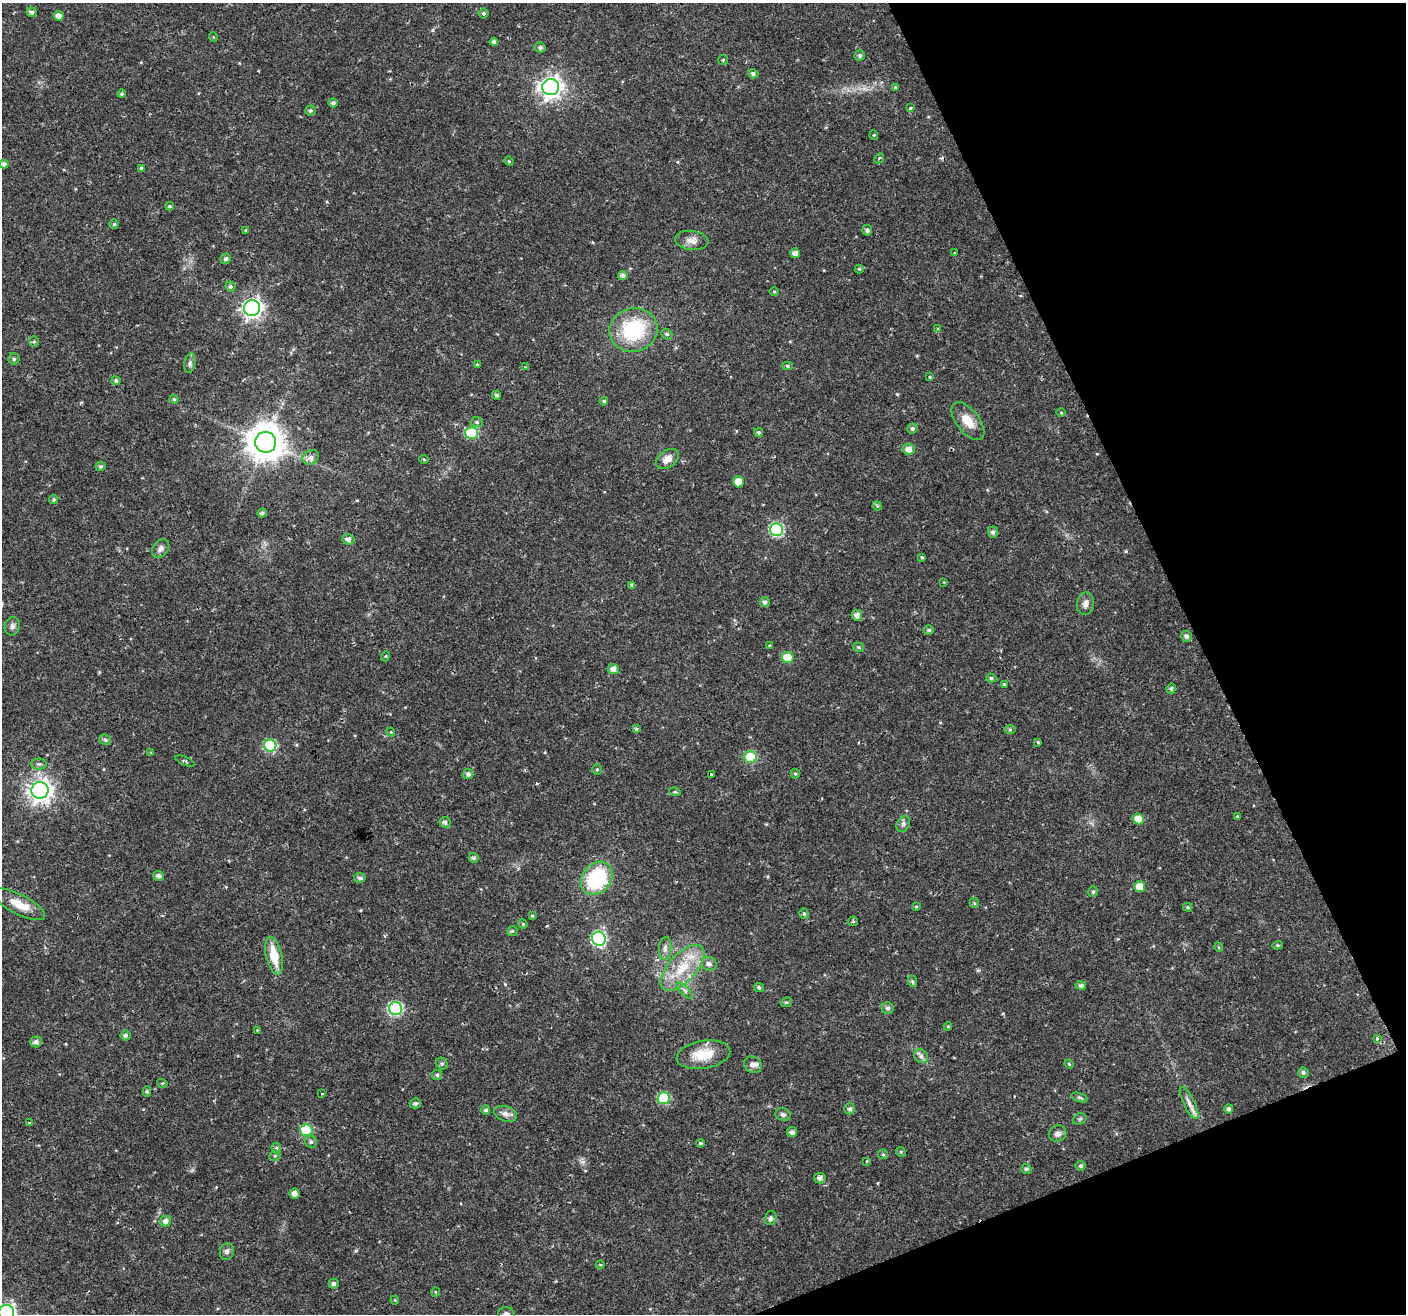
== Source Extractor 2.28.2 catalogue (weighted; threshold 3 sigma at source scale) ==
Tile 12 of 4 x 4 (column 4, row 3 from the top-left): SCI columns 4215-5618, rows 1398-2709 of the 5621 x 5477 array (HDU 1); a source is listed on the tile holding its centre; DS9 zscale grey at full resolution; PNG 1408 x 1316 px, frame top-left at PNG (2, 3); each listed source drawn as its Kron ellipse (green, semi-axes under 4 px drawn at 4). Shown black and unused: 20% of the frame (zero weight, under 2 of 3 exposures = <1% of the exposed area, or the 3 px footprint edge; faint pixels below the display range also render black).
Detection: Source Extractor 2.28.2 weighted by HDU 2 'WHT'; one run over the whole footprint, this tile lists its part. Background 0.0197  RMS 0.0029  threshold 0.013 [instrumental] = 3 sigma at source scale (4.5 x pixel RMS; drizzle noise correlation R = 1.50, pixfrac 1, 0.0396/0.0396 arcsec/px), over >= 5 px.
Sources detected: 183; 1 inside a brighter listed object's ellipse — not listed separately; the other 182 listed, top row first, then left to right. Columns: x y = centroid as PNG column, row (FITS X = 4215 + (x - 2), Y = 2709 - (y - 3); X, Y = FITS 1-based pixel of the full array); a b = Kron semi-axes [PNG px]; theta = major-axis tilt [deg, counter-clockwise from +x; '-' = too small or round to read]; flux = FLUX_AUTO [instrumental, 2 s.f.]
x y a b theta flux
32 12 5 4 - 0.87
484 13 5 5 - 0.56
59 16 5 4 - 1.6
213 37 5 3 - 0.23
494 42 4 4 - 0.84
540 47 5 5 - 0.69
860 55 5 5 - 0.74
723 60 5 5 - 0.37
753 74 5 4 - 0.8
551 87 8 8 - 170
895 87 4 4 - 0.3
122 94 4 4 - 0.42
333 103 4 4 - 0.8
910 108 3 3 - 0.5
310 111 5 5 - 0.5
874 135 5 3 - 0.24
879 158 5 3 - 0.64
509 161 4 4 - 0.34
4 164 4 4 - 0.98
141 168 4 4 - 0.4
169 206 4 3 - 0.47
114 224 5 5 - 0.45
867 230 5 5 - 0.77
246 231 3 3 - 0.58
692 240 17 9 -6 2.2
795 253 5 5 - 1.4
954 253 4 4 - 0.2
226 259 5 5 - 0.77
859 269 4 4 - 0.36
623 276 5 4 - 1
230 286 5 4 - 0.58
774 291 5 3 - 0.31
252 308 8 8 - 130
938 329 4 4 - 0.45
633 330 24 22 17 20
667 334 6 5 - 0.47
34 342 5 5 - 0.43
14 359 5 5 - 0.51
190 363 10 5 77 0.81
477 365 3 3 - 0.42
787 366 5 4 - 0.5
525 367 3 2 - 0.3
929 377 3 3 - 0.35
116 381 4 4 - 0.56
496 395 4 4 - 0.8
174 399 4 4 - 0.38
604 401 4 4 - 0.49
1061 412 5 3 - 0.31
968 421 22 11 -52 4.3
477 422 6 5 - 0.52
912 428 5 5 - 0.65
472 433 6 6 - 21
758 433 4 4 - 0.57
266 442 10 10 - 640
909 449 6 5 - 2.1
311 457 8 7 - 1.5
424 459 4 3 - 0.28
667 459 12 8 37 2.3
100 466 5 5 - 0.6
738 482 5 5 - 3.4
54 500 4 4 - 0.5
877 506 5 4 - 0.4
262 513 5 4 - 0.7
777 530 6 6 - 38
993 532 5 5 - 0.87
348 539 6 5 - 1.1
161 548 10 7 48 1.2
922 557 4 3 - 0.34
944 582 4 4 - 0.2
632 585 4 4 - 0.62
765 602 5 5 - 0.86
1085 604 11 8 81 1.7
857 615 5 5 - 1.4
12 626 9 7 74 0.98
929 630 5 4 - 0.63
1186 636 5 5 - 0.91
770 646 3 3 - 0.77
858 647 6 4 -16 0.48
386 656 5 3 - 0.27
788 657 6 5 - 8.6
613 669 5 5 - 1.4
991 678 5 4 - 0.52
1004 684 4 3 - 0.34
1171 689 5 4 - 0.6
636 729 4 4 - 0.4
1010 730 6 4 0 0.41
391 732 4 3 - 0.25
105 740 6 5 - 0.71
1038 742 4 3 - 0.34
270 746 6 6 - 23
151 753 3 2 - 0.26
751 757 6 6 - 18
185 761 10 3 -23 0.48
39 764 8 5 0 0.69
597 769 5 5 - 0.43
468 774 5 5 - 0.95
711 774 3 3 - 1.2
795 774 5 4 - 0.37
40 790 8 8 - 220
675 792 6 3 -17 0.32
1237 816 4 3 - 0.25
1138 819 6 5 - 3.2
445 822 6 5 - 0.82
903 824 8 6 64 0.86
474 858 5 5 - 0.67
158 876 6 5 - 1.1
360 878 6 5 - 0.76
597 878 18 14 50 22
1140 887 5 5 - 3.5
1093 892 5 4 - 0.49
974 903 5 4 - 0.39
19 904 29 10 -27 5.3
916 906 4 2 - 0.26
1188 907 5 4 - 0.43
804 914 5 4 - 0.48
532 916 4 4 - 0.34
853 921 5 4 - 0.42
523 924 5 4 - 0.36
512 931 5 4 - 0.37
599 939 7 6 - 46
1277 945 5 4 - 0.4
1218 947 4 3 - 0.27
665 948 11 6 85 1.2
274 956 19 8 -78 6.6
709 964 7 7 - 1.2
682 968 28 14 47 9.7
912 981 6 4 -72 0.39
1081 985 5 4 - 0.72
759 987 5 4 - 0.61
685 991 10 4 -45 0.82
786 1002 6 4 18 0.44
396 1008 6 6 - 38
888 1008 6 6 - 0.91
948 1026 4 4 - 0.31
257 1030 3 3 - 0.38
126 1035 5 5 - 0.82
1377 1039 3 3 - 2.8
36 1042 6 5 - 0.95
703 1055 27 14 9 7.3
921 1056 7 6 - 0.96
442 1064 6 5 - 0.68
1069 1064 4 3 - 0.28
753 1065 9 8 - 1.3
1303 1072 5 5 - 0.62
437 1075 5 5 - 0.44
162 1083 5 3 - 0.29
147 1092 5 4 - 0.43
322 1094 3 3 - 0.75
1079 1097 8 3 -19 0.51
664 1098 6 6 - 19
415 1103 5 5 - 0.85
1189 1103 17 5 -64 1.8
850 1109 5 5 - 0.71
1229 1109 5 4 - 0.71
486 1110 4 4 - 0.64
505 1114 12 7 -18 1.5
783 1115 8 6 -16 0.87
1080 1119 7 5 22 0.48
29 1123 3 3 - 0.61
306 1130 6 6 - 16
792 1132 5 5 - 1
1058 1134 9 8 - 1.2
311 1142 6 5 - 0.72
700 1143 4 3 - 0.42
276 1148 5 5 - 0.46
901 1152 5 4 - 0.34
883 1154 5 4 - 0.42
275 1156 6 5 - 0.43
867 1161 3 3 - 0.37
1081 1166 5 5 - 0.64
1026 1169 5 4 - 0.69
820 1178 6 5 - 1.1
295 1194 5 5 - 1.5
770 1218 7 6 - 0.79
165 1221 6 5 - 1.2
227 1251 8 7 - 0.97
600 1265 4 3 - 0.23
334 1284 5 5 - 0.76
435 1292 5 3 - 0.23
395 1300 4 4 - 0.31
6 1313 8 7 - 84
506 1314 8 7 - 1
Isophote crosses this tile's border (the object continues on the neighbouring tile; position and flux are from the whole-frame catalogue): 2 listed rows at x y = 6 1313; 506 1314